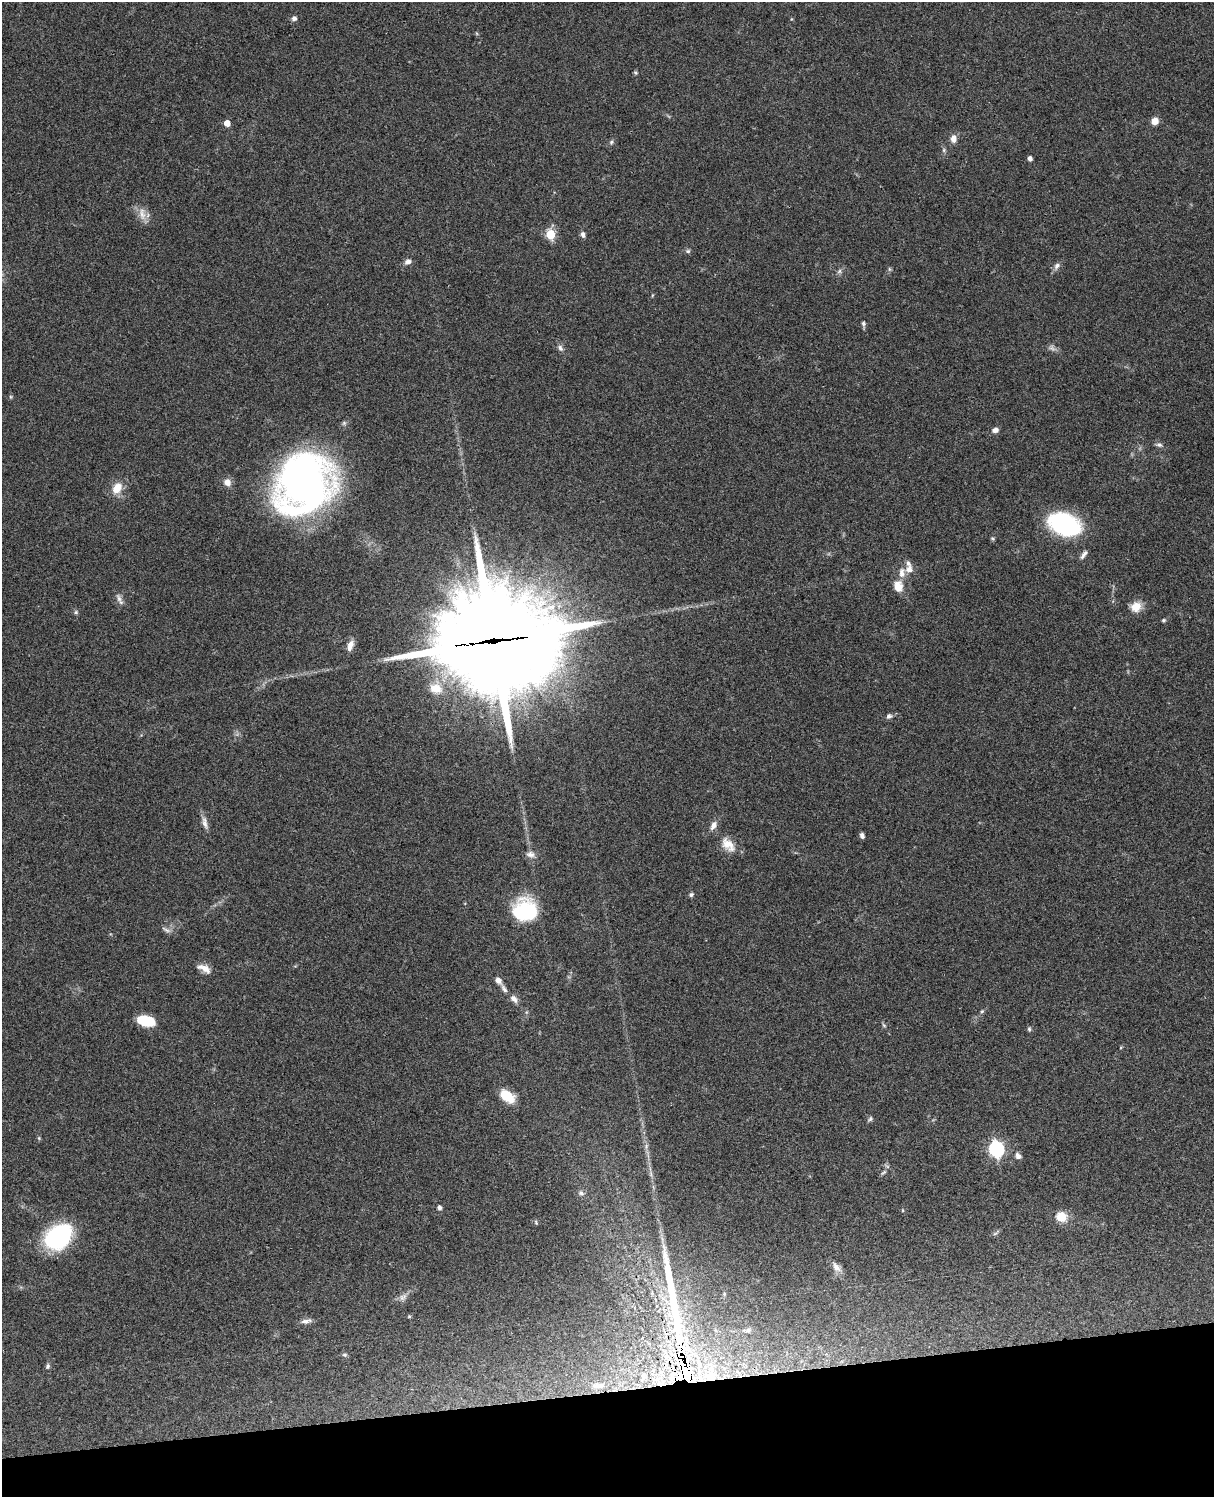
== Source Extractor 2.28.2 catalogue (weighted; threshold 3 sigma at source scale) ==
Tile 10 of 4 x 3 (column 2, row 3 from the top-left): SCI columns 1333-2544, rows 278-1772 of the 5087 x 4928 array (HDU 1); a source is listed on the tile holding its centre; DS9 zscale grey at full resolution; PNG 1216 x 1499 px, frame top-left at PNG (2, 2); no overlay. Shown black and unused: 7% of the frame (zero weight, under 3 of 4 exposures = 6% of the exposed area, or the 3 px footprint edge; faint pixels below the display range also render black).
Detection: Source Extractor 2.28.2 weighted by HDU 2 'WHT'; one run over the whole footprint, this tile lists its part. Background 0.0981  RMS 0.0063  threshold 0.0282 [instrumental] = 3 sigma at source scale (4.5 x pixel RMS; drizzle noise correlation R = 1.50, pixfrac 1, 0.05/0.05 arcsec/px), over >= 5 px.
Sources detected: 84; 1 too faint to see at this stretch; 1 long thin detection or spike segment (spike, bleed or trail) — not listed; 5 inside a brighter listed object's ellipse — not listed separately; the other 77 listed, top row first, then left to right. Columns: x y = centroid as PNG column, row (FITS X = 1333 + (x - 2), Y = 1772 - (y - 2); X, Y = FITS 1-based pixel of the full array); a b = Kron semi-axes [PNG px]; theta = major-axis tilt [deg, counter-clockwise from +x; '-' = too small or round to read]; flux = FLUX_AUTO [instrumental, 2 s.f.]
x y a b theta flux
294 18 6 6 - 2.2
635 73 6 4 -22 0.85
1155 121 6 6 - 6.8
227 123 5 4 - 7.3
953 139 9 7 84 4.2
611 142 6 6 - 1.3
944 150 7 4 90 1.1
1030 158 4 4 - 2.7
142 214 21 10 -78 6.4
550 234 5 5 - 35
583 235 7 5 -72 2.2
688 251 7 5 0 1.3
408 261 8 6 18 2.8
1057 266 10 7 62 2.6
889 269 7 4 -89 0.98
839 271 7 5 47 1.5
863 324 8 4 -80 1.5
560 348 10 6 -58 2.2
11 397 6 3 -71 0.71
995 430 8 6 12 2.8
1159 445 9 6 -10 1.9
227 482 10 9 - 4.2
304 484 49 43 56 360
117 488 16 11 57 9.2
1064 524 23 14 -23 120
993 538 6 4 -20 0.83
1084 555 13 5 53 2.3
908 563 9 6 -61 2
902 573 14 8 89 5
898 586 13 10 -81 8.1
119 599 15 7 -68 3.1
1136 607 11 10 - 8.9
76 612 6 6 - 1.1
1163 620 5 4 - 0.91
493 641 43 34 2 13000
350 645 15 7 71 4.6
436 688 15 12 -14 9.5
889 716 7 6 - 1.9
205 823 19 7 -77 3.8
713 825 13 7 61 3.8
862 836 6 5 - 1.9
728 845 23 13 -49 9.7
530 854 13 8 -12 3.5
691 895 6 5 - 1.4
525 910 26 24 -5 41
166 930 15 5 -27 2.2
204 968 17 8 -25 5.5
498 980 8 6 -49 3.5
504 989 14 6 -60 2.6
514 999 10 7 -45 3.5
982 1011 5 4 - 0.82
145 1021 17 10 -12 18
884 1025 6 5 - 1
1029 1029 7 5 83 1.1
507 1096 16 10 -37 15
870 1119 8 5 41 1.3
39 1138 5 5 - 0.75
996 1149 7 6 - 160
1018 1156 10 7 -57 2.5
884 1172 10 4 40 1.4
581 1193 9 7 -36 2.3
439 1208 5 4 - 2.1
1061 1217 9 8 - 13
536 1222 7 4 -64 0.86
996 1233 12 4 40 1.4
58 1237 27 20 36 76
836 1267 16 8 -50 4.2
724 1294 5 4 - 0.83
403 1297 13 8 31 3.2
409 1316 5 4 - 0.71
306 1321 16 6 10 2.9
748 1330 13 8 5 3
344 1355 7 5 -2 1.2
48 1366 7 5 79 1.3
685 1368 72 37 -89 140
643 1376 17 10 56 7.7
598 1386 24 9 2 9.3
Overlapping masked pixels (flux is a lower limit): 3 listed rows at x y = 493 641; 685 1368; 643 1376